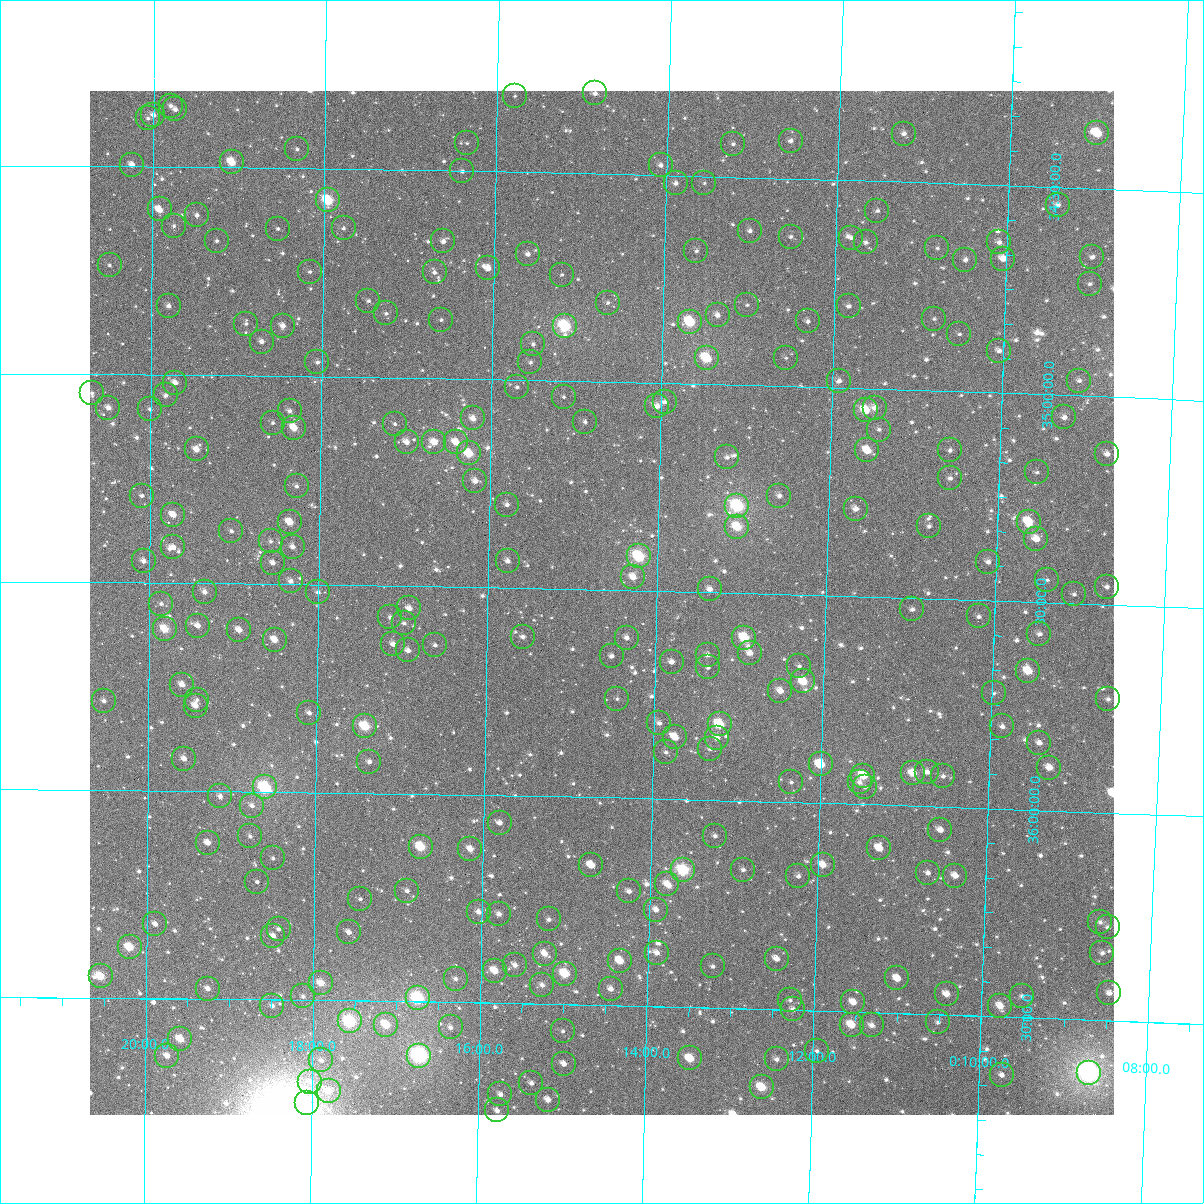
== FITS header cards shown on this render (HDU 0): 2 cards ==
NAXIS1  =                 1024
NAXIS2  =                 1024

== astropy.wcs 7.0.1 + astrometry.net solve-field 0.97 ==
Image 1024 x 1024 px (HDU 0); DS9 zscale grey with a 90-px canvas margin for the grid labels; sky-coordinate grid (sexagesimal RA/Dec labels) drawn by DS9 from the SOLVED WCS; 269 Tycho-2 reference stars matched to detected sources circled (green)
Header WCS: RA---TAN-SIP/DEC--TAN-SIP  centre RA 00:14:39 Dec +35:32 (3.66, +35.53 deg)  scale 8.66 arcsec/px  FOV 147.9' x 147.9'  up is +179 deg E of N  parity flipped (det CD > 0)
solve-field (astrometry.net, Tycho-2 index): VERIFIED the header's WCS against the Tycho-2 star catalogue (verified at 6 index scales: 14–269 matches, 0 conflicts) and refined it, rather than solving blind
Solved WCS: RA---TAN-SIP/DEC--TAN-SIP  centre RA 00:14:39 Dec +35:32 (3.66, +35.53 deg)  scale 8.66 arcsec/px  FOV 147.9' x 147.9'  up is +179 deg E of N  parity flipped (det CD > 0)
The solver's refit moves the header's centre by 0.22 arcsec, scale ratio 1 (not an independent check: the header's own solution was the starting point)
Tycho-2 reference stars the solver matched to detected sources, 269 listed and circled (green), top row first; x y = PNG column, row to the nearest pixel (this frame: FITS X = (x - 90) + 1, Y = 1024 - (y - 91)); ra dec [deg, ICRS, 3 dp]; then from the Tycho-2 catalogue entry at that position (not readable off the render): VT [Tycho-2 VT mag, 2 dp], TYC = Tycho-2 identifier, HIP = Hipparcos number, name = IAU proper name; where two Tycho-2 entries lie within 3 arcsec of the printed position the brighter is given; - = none
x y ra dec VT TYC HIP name
595 93 3.714 +34.307 11.51 2268-1623-1 - -
515 96 3.947 +34.317 12.89 2268-170-1 - -
171 106 4.950 +34.352 12.11 2269-1247-1 - -
175 109 4.936 +34.361 11.29 2269-1333-1 - -
153 115 5.000 +34.375 11.39 2269-1417-1 - -
148 118 5.015 +34.383 12.31 2269-1177-1 - -
1097 133 2.248 +34.368 9.20 2267-973-1 725 -
904 134 2.810 +34.384 11.23 2268-1046-1 - -
791 141 3.140 +34.409 11.43 2268-1310-1 - -
467 143 4.085 +34.433 12.19 2268-294-1 - -
733 144 3.308 +34.420 11.62 2268-488-1 - -
297 149 4.579 +34.454 12.32 2269-1295-1 - -
232 162 4.770 +34.487 9.32 2269-1413-1 - -
132 165 5.061 +34.495 10.71 2269-882-1 - -
661 165 3.518 +34.476 11.27 2268-156-1 - -
462 171 4.097 +34.500 11.72 2268-1448-1 - -
676 183 3.472 +34.519 11.19 2268-164-1 - -
704 183 3.389 +34.516 12.44 2268-1570-1 - -
328 200 4.487 +34.576 8.51 2268-1350-1 1441 -
1058 205 2.356 +34.543 11.29 2268-1227-1 - -
160 209 4.979 +34.602 10.24 2269-1231-1 - -
877 211 2.882 +34.571 11.65 2268-1421-1 - -
197 215 4.870 +34.615 11.30 2269-1566-1 - -
174 226 4.937 +34.642 12.11 2269-1279-1 - -
344 228 4.441 +34.642 12.34 2268-1610-1 - -
278 229 4.633 +34.645 11.96 2269-1337-1 - -
750 231 3.253 +34.628 11.36 2268-1307-1 - -
791 237 3.133 +34.639 11.89 2268-576-1 - -
851 238 2.956 +34.638 12.08 2268-1566-1 - -
217 241 4.811 +34.676 12.31 2269-1497-1 - -
443 241 4.148 +34.670 11.45 2268-1323-1 - -
866 242 2.913 +34.648 11.59 2268-1353-1 - -
999 242 2.523 +34.638 11.34 2268-1554-1 - -
937 248 2.703 +34.656 12.07 2268-782-1 - -
696 251 3.408 +34.680 13.27 2268-1522-1 - -
528 254 3.901 +34.697 11.23 2268-1332-1 - -
1092 257 2.250 +34.665 11.87 2268-486-1 - -
1003 259 2.509 +34.677 11.06 2268-654-1 - -
965 260 2.620 +34.682 11.24 2268-1560-1 - -
110 265 5.124 +34.738 11.48 2269-1041-1 - -
488 268 4.016 +34.732 10.91 2268-1445-1 - -
310 272 4.538 +34.748 11.98 2269-1465-1 - -
435 272 4.172 +34.744 11.25 2268-1284-1 - -
562 275 3.799 +34.744 12.43 2268-1135-1 - -
1090 284 2.254 +34.730 11.50 2268-476-1 - -
368 301 4.365 +34.816 11.90 2268-1369-1 - -
608 303 3.664 +34.809 12.19 2268-572-1 - -
747 305 3.255 +34.807 11.88 2268-1166-1 - -
169 306 4.950 +34.834 11.09 2269-1558-1 - -
849 306 2.958 +34.803 11.96 2268-534-1 - -
386 313 4.313 +34.845 12.26 2268-510-1 - -
718 315 3.340 +34.834 11.19 2268-1099-1 - -
934 319 2.706 +34.827 11.80 2268-248-1 - -
441 320 4.151 +34.859 12.36 2268-196-1 - -
808 321 3.075 +34.842 11.59 2268-1434-1 - -
690 322 3.421 +34.851 8.70 2268-14-1 - -
246 324 4.723 +34.875 11.93 2269-1564-1 - -
283 326 4.615 +34.879 10.82 2269-1449-1 - -
565 326 3.788 +34.868 8.02 2268-1173-1 1211 -
959 334 2.631 +34.862 11.97 2268-308-1 - -
262 342 4.676 +34.917 11.54 2269-1223-1 - -
533 344 3.880 +34.913 12.09 2268-596-1 - -
999 351 2.512 +34.898 11.28 2268-550-1 - -
707 358 3.370 +34.937 8.72 2268-1140-1 - -
786 358 3.137 +34.931 12.95 2268-188-1 - -
317 362 4.512 +34.966 11.65 2269-1590-1 - -
530 362 3.886 +34.957 12.19 2268-92-1 - -
839 381 2.980 +34.984 10.95 2268-322-1 - -
1079 381 2.274 +34.964 11.60 2268-246-1 - -
175 383 4.929 +35.018 10.64 2269-1524-1 - -
517 387 3.924 +35.017 11.89 2268-8-1 - -
92 393 5.173 +35.045 12.19 2269-598-1 - -
166 395 4.957 +35.050 11.78 2269-1452-1 - -
564 397 3.787 +35.038 12.58 2268-48-1 - -
665 402 3.490 +35.045 11.88 2268-512-1 - -
657 406 3.511 +35.056 10.94 2268-218-1 - -
108 408 5.124 +35.080 10.76 2269-360-1 - -
875 408 2.872 +35.045 10.93 2268-334-1 - -
150 409 5.002 +35.083 11.52 2269-1326-1 - -
866 410 2.898 +35.052 9.19 2268-304-1 - -
290 411 4.592 +35.083 11.61 2269-1272-1 - -
1064 417 2.314 +35.053 11.54 2268-20-1 - -
473 418 4.052 +35.094 10.44 2268-1049-1 - -
585 422 3.722 +35.097 11.50 2268-1053-1 - -
273 423 4.642 +35.113 11.90 2269-1478-1 - -
395 424 4.282 +35.111 11.85 2268-995-1 - -
294 428 4.578 +35.124 9.67 2269-1190-1 - -
879 430 2.858 +35.097 12.12 2268-1051-1 - -
407 442 4.246 +35.154 10.89 2268-661-1 - -
434 442 4.164 +35.154 10.19 2268-763-1 - -
456 442 4.100 +35.153 10.21 2268-693-1 - -
197 449 4.864 +35.179 10.16 2269-1352-1 - -
867 450 2.890 +35.149 9.65 2268-725-1 - -
950 450 2.647 +35.142 11.68 2268-783-1 - -
469 453 4.061 +35.178 9.00 2268-701-1 1297 -
1107 454 2.185 +35.137 11.26 2267-971-1 - -
727 457 3.303 +35.175 11.59 2268-593-1 - -
1037 472 2.390 +35.188 12.71 2268-963-1 - -
950 478 2.644 +35.209 12.26 2268-759-1 - -
475 481 4.043 +35.245 10.79 2268-265-1 - -
297 486 4.568 +35.265 11.63 2269-1362-1 - -
142 496 5.024 +35.291 11.62 2269-310-1 - -
779 496 3.145 +35.263 11.29 2268-857-1 - -
507 505 3.947 +35.300 11.25 2268-367-1 - -
737 506 3.268 +35.292 7.80 2268-297-1 1048 -
856 509 2.919 +35.290 10.67 2268-817-1 - -
173 515 4.931 +35.336 10.04 2269-1388-1 - -
290 522 4.587 +35.351 9.86 2269-1410-1 - -
1029 522 2.408 +35.307 9.38 2268-345-1 - -
929 526 2.701 +35.326 11.98 2268-755-1 - -
737 527 3.266 +35.342 9.38 2268-441-1 - -
231 531 4.759 +35.374 11.58 2269-1488-1 - -
1036 539 2.384 +35.348 10.51 2268-997-1 - -
271 541 4.643 +35.398 11.66 2269-1214-1 - -
173 547 4.930 +35.415 11.03 2269-1258-1 - -
293 547 4.578 +35.410 10.90 2269-1278-1 - -
639 556 3.555 +35.418 8.13 2268-843-1 1137 -
144 561 5.017 +35.449 11.00 2269-408-1 - -
508 561 3.942 +35.436 10.96 2268-41-1 - -
988 562 2.523 +35.407 11.25 2268-665-1 - -
273 563 4.636 +35.449 11.09 2269-1434-1 - -
633 577 3.570 +35.468 10.55 2268-153-1 - -
1047 580 2.347 +35.445 12.00 2268-587-1 - -
291 581 4.582 +35.493 10.92 2269-1366-1 - -
1107 587 2.171 +35.457 11.68 2267-506-1 - -
710 589 3.343 +35.493 11.06 2268-125-1 - -
205 592 4.836 +35.521 10.84 2269-1222-1 - -
318 592 4.501 +35.519 11.50 2269-1302-1 - -
1074 594 2.267 +35.478 11.58 2268-903-1 - -
161 604 4.964 +35.551 11.27 2269-1332-1 - -
409 608 4.231 +35.554 10.49 2268-373-1 - -
912 609 2.743 +35.527 11.27 2268-281-1 - -
979 616 2.545 +35.539 11.73 2268-169-1 - -
390 617 4.286 +35.576 11.56 2268-285-1 - -
404 623 4.245 +35.590 11.90 2268-105-1 - -
198 626 4.855 +35.603 11.04 2269-1458-1 - -
165 629 4.953 +35.611 9.18 2269-1196-1 - -
239 630 4.733 +35.612 10.53 2269-1166-1 - -
1039 634 2.365 +35.576 11.40 2268-97-1 - -
523 637 3.894 +35.617 11.17 2268-631-1 - -
627 638 3.585 +35.614 11.02 2268-17-1 - -
744 638 3.237 +35.607 8.89 2268-61-1 1035 -
275 640 4.627 +35.634 10.36 2273-1699-1 - -
393 644 4.276 +35.641 11.12 2272-299-1 - -
435 645 4.152 +35.642 11.97 2272-895-1 - -
408 650 4.232 +35.656 11.08 2272-449-1 - -
750 653 3.220 +35.644 10.68 2272-837-1 - -
708 655 3.344 +35.651 11.17 2272-775-1 - -
612 656 3.629 +35.660 11.71 2272-827-1 - -
672 662 3.451 +35.670 10.89 2272-281-1 - -
799 666 3.073 +35.672 12.41 2272-929-1 - -
708 667 3.343 +35.681 12.10 2272-425-1 - -
1028 671 2.395 +35.667 9.52 2272-227-1 - -
803 681 3.059 +35.709 9.34 2272-500-1 - -
182 685 4.900 +35.745 10.48 2273-1591-1 - -
780 691 3.126 +35.733 10.81 2272-795-1 - -
994 693 2.494 +35.723 12.17 2272-413-1 - -
617 699 3.610 +35.762 12.07 2272-53-1 - -
1108 699 2.155 +35.727 11.43 2271-1600-1 - -
197 700 4.856 +35.781 11.50 2273-1759-1 - -
104 701 5.132 +35.785 11.43 2273-498-1 - -
196 706 4.860 +35.795 10.79 2273-1675-1 - -
309 713 4.522 +35.810 11.30 2273-1627-1 - -
659 723 3.483 +35.818 11.23 2272-1023-1 - -
720 724 3.304 +35.818 8.92 2272-787-1 - -
365 726 4.356 +35.840 9.41 2272-1783-1 - -
1002 726 2.465 +35.802 11.31 2272-785-1 - -
675 737 3.435 +35.851 10.49 2272-831-1 - -
717 738 3.311 +35.850 11.44 2272-197-1 - -
1039 743 2.354 +35.838 11.47 2272-701-1 - -
710 749 3.330 +35.877 11.73 2272-851-1 - -
666 752 3.461 +35.887 12.05 2272-92-1 - -
184 759 4.893 +35.923 10.76 2273-1735-1 - -
369 762 4.342 +35.925 11.10 2272-632-1 - -
821 764 3.001 +35.907 9.24 2272-20-1 - -
1049 768 2.322 +35.897 10.53 2272-665-1 - -
927 772 2.684 +35.917 11.06 2272-59-1 - -
913 773 2.726 +35.922 10.12 2272-865-1 - -
863 776 2.873 +35.931 9.45 2272-955-1 923 -
943 776 2.636 +35.926 12.07 2272-765-1 - -
791 782 3.086 +35.952 12.91 2272-476-1 - -
860 782 2.884 +35.947 11.53 2272-8-1 - -
265 787 4.651 +35.990 7.90 2273-2019-1 1492 -
865 787 2.867 +35.958 12.77 2272-813-1 - -
220 796 4.783 +36.013 11.40 2273-2077-1 - -
252 806 4.688 +36.035 11.67 2273-1973-1 - -
500 823 3.951 +36.066 11.12 2272-26-1 - -
940 830 2.639 +36.056 11.10 2272-959-1 - -
250 836 4.694 +36.108 11.32 2273-2052-1 - -
715 836 3.309 +36.086 12.19 2272-1726-1 - -
208 843 4.819 +36.124 10.58 2273-1938-1 - -
421 847 4.185 +36.128 8.91 2272-1578-1 - -
879 848 2.819 +36.104 10.76 2272-1672-1 - -
470 849 4.037 +36.130 10.70 2272-1543-1 - -
273 858 4.624 +36.160 12.15 2273-2030-1 - -
591 865 3.676 +36.163 11.02 2272-1513-1 - -
823 865 2.985 +36.149 10.28 2272-1536-1 - -
683 870 3.401 +36.171 8.21 2272-1416-1 1089 -
743 870 3.223 +36.166 12.14 2272-1620-1 - -
928 873 2.671 +36.160 11.41 2272-1492-1 - -
798 876 3.058 +36.177 11.65 2272-1490-1 - -
955 876 2.590 +36.164 10.77 2272-1639-1 - -
257 882 4.670 +36.217 12.14 2273-1867-1 - -
667 884 3.447 +36.205 10.39 2272-1610-1 - -
407 891 4.223 +36.233 11.91 2272-1525-1 - -
629 891 3.561 +36.224 11.07 2272-1368-1 - -
360 899 4.362 +36.256 12.02 2272-1576-1 - -
656 910 3.481 +36.267 11.36 2272-1523-1 - -
479 912 4.009 +36.281 10.80 2272-1218-1 - -
499 914 3.948 +36.286 11.41 2272-1203-1 - -
549 919 3.799 +36.297 11.81 2272-1292-1 - -
1100 922 2.154 +36.264 11.47 2271-906-1 - -
155 924 4.973 +36.322 11.03 2273-4-1 - -
1108 927 2.130 +36.276 11.46 2271-180-1 - -
279 929 4.604 +36.330 11.98 2273-1913-1 - -
349 932 4.395 +36.336 11.26 2272-1330-1 - -
273 936 4.621 +36.347 10.62 2273-2003-1 - -
130 947 5.049 +36.378 9.10 2273-856-1 - -
657 953 3.474 +36.371 11.08 2272-576-1 - -
1102 953 2.144 +36.337 11.51 2271-954-1 - -
545 954 3.809 +36.379 10.65 2272-1612-1 - -
777 959 3.116 +36.377 11.21 2272-1751-1 - -
620 961 3.583 +36.392 9.59 2272-1724-1 - -
515 965 3.897 +36.408 11.32 2272-1102-1 - -
713 966 3.306 +36.400 11.56 2272-1302-1 - -
495 971 3.957 +36.422 9.82 2272-1498-1 - -
565 974 3.747 +36.426 9.01 2272-1112-1 - -
101 976 5.136 +36.448 8.91 2273-204-1 - -
897 978 2.753 +36.416 10.48 2272-1268-1 - -
456 979 4.074 +36.444 11.54 2272-936-1 - -
321 983 4.476 +36.460 9.72 2272-1395-1 - -
542 985 3.815 +36.454 11.34 2272-1132-1 - -
208 989 4.814 +36.476 11.05 2273-1813-1 - -
611 989 3.609 +36.460 11.20 2272-1350-1 - -
1109 993 2.118 +36.434 11.20 2271-1667-1 - -
947 994 2.604 +36.449 10.45 2272-1139-1 - -
303 996 4.529 +36.492 12.44 2273-1878-1 - -
1022 996 2.380 +36.448 11.75 2272-1082-1 - -
418 998 4.186 +36.491 7.82 2272-1489-1 1336 -
790 1000 3.072 +36.476 12.03 2272-914-1 - -
853 1002 2.883 +36.476 10.44 2272-1522-1 - -
272 1006 4.621 +36.515 11.43 2273-1922-1 - -
1000 1006 2.443 +36.474 10.06 2272-1425-1 789 -
793 1009 3.062 +36.498 11.31 2272-1068-1 - -
350 1021 4.388 +36.550 7.66 2272-1180-1 1403 -
938 1022 2.628 +36.518 11.92 2272-1044-1 - -
386 1025 4.279 +36.557 9.14 2272-960-1 - -
852 1025 2.886 +36.531 9.49 2272-699-1 - -
872 1025 2.825 +36.531 11.20 2272-1120-1 - -
451 1027 4.085 +36.561 11.57 2272-1753-1 - -
563 1031 3.750 +36.564 12.44 2272-1283-1 - -
180 1039 4.895 +36.598 9.49 2273-1772-1 - -
817 1051 2.988 +36.596 11.86 2272-1106-1 - -
167 1056 4.934 +36.638 10.10 2273-1972-1 - -
419 1056 4.179 +36.630 7.12 2272-1059-1 1333 -
690 1058 3.367 +36.623 9.43 2272-1648-1 - -
777 1059 3.107 +36.620 11.23 2272-1301-1 - -
321 1060 4.473 +36.645 11.60 2272-1347-1 - -
564 1064 3.745 +36.643 11.10 2272-1458-1 - -
1089 1073 2.171 +36.627 6.26 2271-1441-1 699 -
1002 1075 2.431 +36.640 11.57 2272-621-1 - -
310 1082 4.504 +36.697 11.77 2273-1800-1 - -
531 1083 3.840 +36.691 11.70 2272-156-1 - -
762 1087 3.150 +36.688 9.22 2272-213-1 - -
329 1091 4.449 +36.719 10.43 2272-1151-1 - -
500 1094 3.933 +36.719 11.40 2272-465-1 - -
548 1100 3.790 +36.730 11.03 2272-543-1 - -
307 1103 4.514 +36.748 10.41 2273-1959-1 - -
497 1110 3.942 +36.758 11.48 2272-1660-1 - -